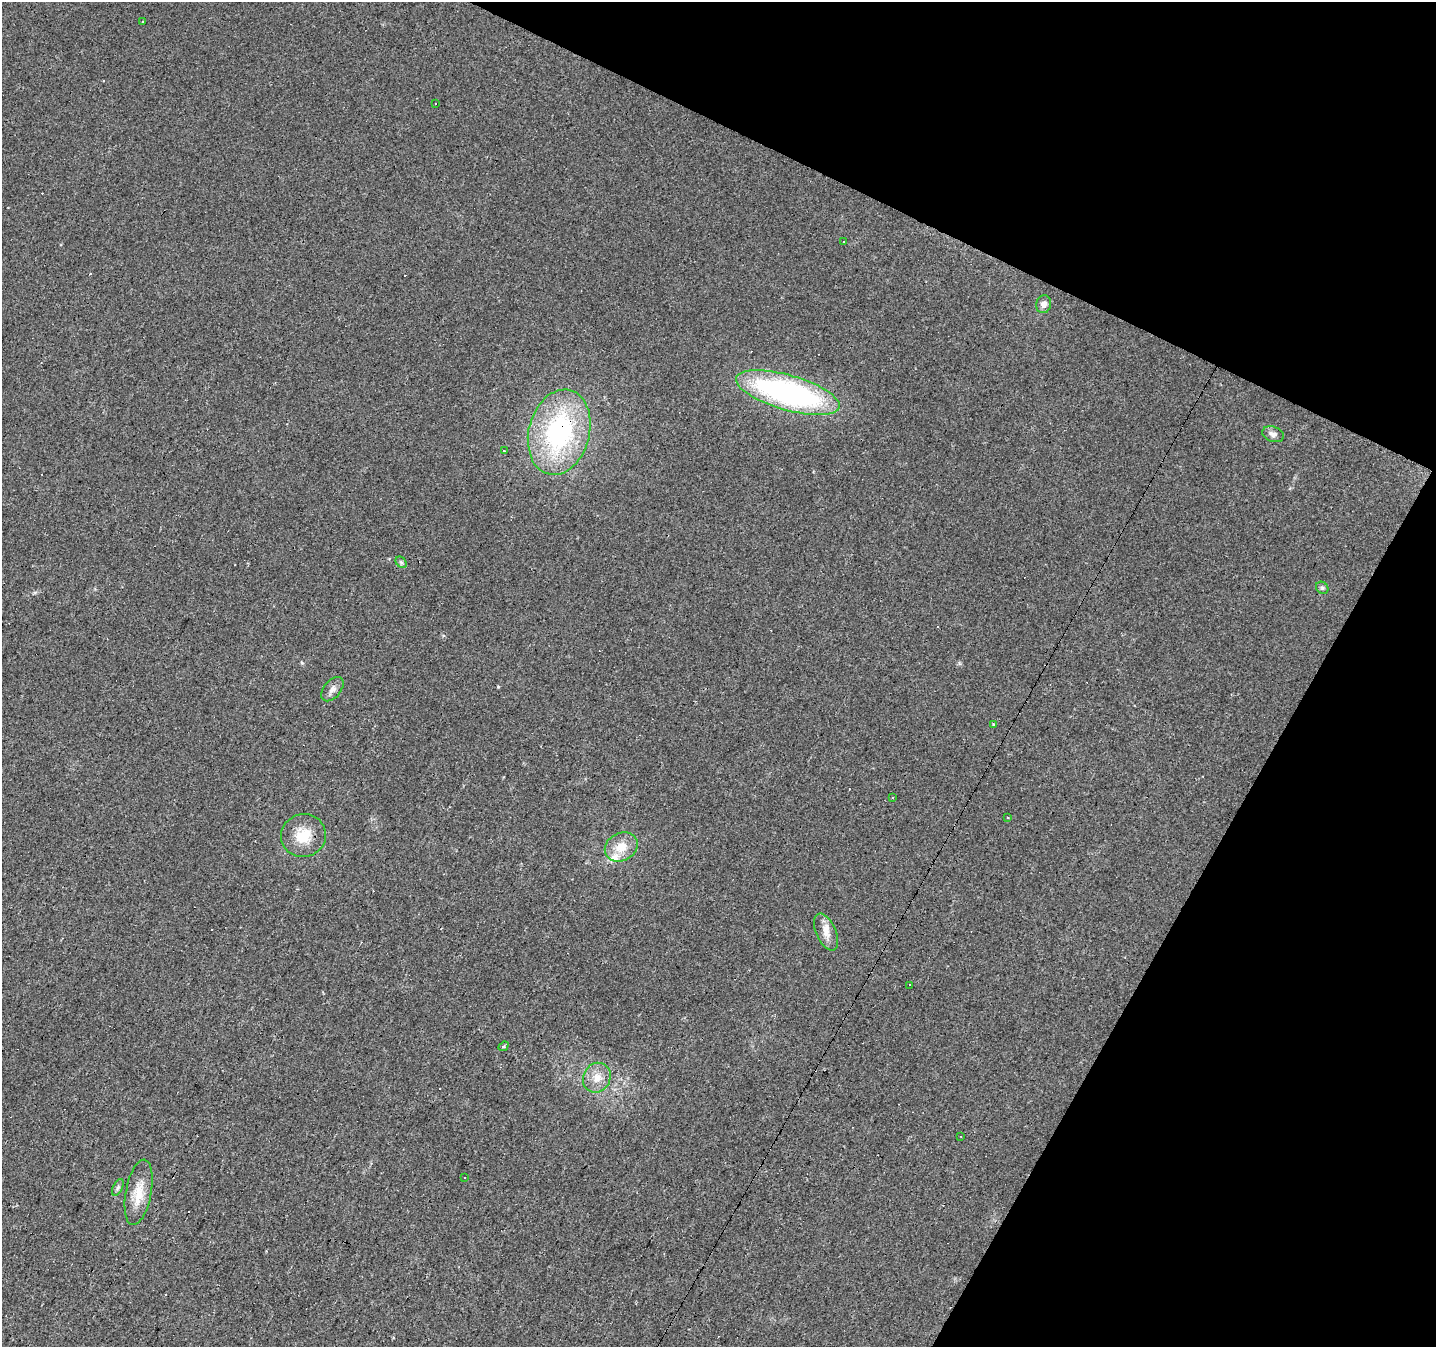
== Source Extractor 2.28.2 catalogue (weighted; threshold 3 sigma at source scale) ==
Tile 8 of 4 x 4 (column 4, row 2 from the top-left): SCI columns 4308-5741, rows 2955-4299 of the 5741 x 5842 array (HDU 1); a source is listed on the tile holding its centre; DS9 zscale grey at full resolution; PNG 1438 x 1349 px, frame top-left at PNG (2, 2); each listed source drawn as its Kron ellipse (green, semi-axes under 4 px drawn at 4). Shown black and unused: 23% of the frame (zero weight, under 2 of 3 exposures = <1% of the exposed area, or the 3 px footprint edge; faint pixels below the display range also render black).
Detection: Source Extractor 2.28.2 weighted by HDU 2 'WHT'; one run over the whole footprint, this tile lists its part. Background 0.0257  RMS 0.0058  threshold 0.0261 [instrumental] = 3 sigma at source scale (4.5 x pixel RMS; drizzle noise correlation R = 1.50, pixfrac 1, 0.0396/0.0396 arcsec/px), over >= 5 px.
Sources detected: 36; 11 cosmic-ray / hot-pixel residue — neither listed nor drawn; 1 inside a brighter listed object's ellipse — not listed separately; the other 24 listed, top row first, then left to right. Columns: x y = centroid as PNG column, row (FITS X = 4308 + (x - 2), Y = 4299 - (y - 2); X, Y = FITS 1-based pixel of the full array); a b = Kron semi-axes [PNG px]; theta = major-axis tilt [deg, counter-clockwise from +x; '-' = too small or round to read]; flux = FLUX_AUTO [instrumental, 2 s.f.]
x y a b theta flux
142 21 3 2 - 0.6
436 103 3 3 - 1.6
844 241 3 2 - 0.66
1044 304 9 7 76 3.2
788 393 54 17 -16 150
559 432 43 30 75 90
1273 434 11 7 -19 2.6
504 451 3 3 - 0.54
401 562 6 5 - 1
1322 588 7 5 -44 1.2
332 689 14 8 50 3.1
993 724 3 3 - 1.3
893 798 2 2 - 0.54
1008 818 3 2 - 0.75
303 836 22 21 - 15
621 847 17 14 29 9.7
826 932 19 10 -66 6.1
909 985 3 2 - 0.87
504 1046 5 4 - 0.89
597 1078 15 13 61 7.6
961 1136 3 2 - 0.9
464 1177 3 3 - 0.8
118 1187 9 5 63 1.5
139 1192 33 13 79 12
Overlapping masked pixels (flux is a lower limit): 1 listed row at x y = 559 432
Unlisted compact peaks at least as high as the median listed source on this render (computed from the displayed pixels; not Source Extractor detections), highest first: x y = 302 663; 498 687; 35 593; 443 635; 960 664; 393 1338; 1290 488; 813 472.